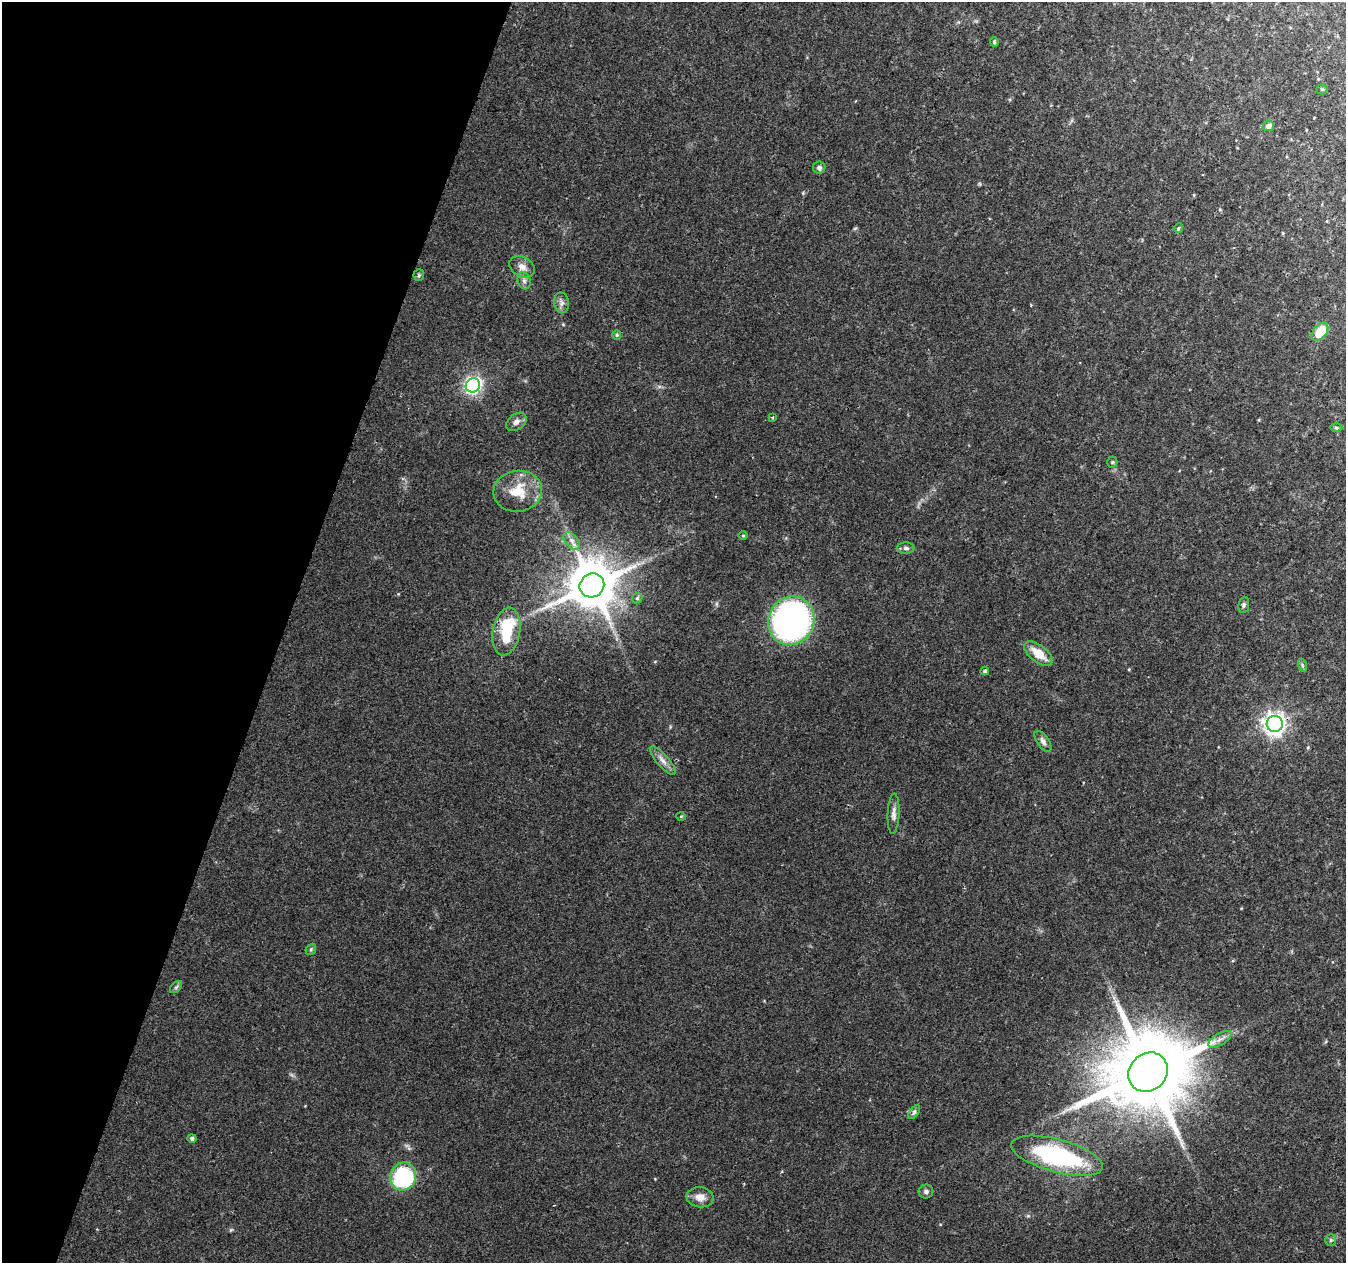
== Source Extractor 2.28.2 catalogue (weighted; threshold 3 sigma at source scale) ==
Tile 9 of 4 x 4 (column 1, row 3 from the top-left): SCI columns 7-1350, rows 1541-2801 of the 5382 x 5538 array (HDU 1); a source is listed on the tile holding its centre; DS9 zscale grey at full resolution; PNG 1348 x 1265 px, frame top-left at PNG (2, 2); each listed source drawn as its Kron ellipse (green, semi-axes under 4 px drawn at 4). Shown black and unused: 21% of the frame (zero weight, under 2 of 3 exposures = <1% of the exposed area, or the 3 px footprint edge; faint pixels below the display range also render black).
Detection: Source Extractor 2.28.2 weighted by HDU 2 'WHT'; one run over the whole footprint, this tile lists its part. Background 0.0592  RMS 0.0067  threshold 0.0301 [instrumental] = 3 sigma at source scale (4.5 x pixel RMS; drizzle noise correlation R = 1.50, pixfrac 1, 0.0396/0.0396 arcsec/px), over >= 5 px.
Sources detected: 46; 1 inside a brighter object's white glare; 1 long thin detection or spike segment (spike, bleed or trail) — neither listed nor drawn; the other 44 listed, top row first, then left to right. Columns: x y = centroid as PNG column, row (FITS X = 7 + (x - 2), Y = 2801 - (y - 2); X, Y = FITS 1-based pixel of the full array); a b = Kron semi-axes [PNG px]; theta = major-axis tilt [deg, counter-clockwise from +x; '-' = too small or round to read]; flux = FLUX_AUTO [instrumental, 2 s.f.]
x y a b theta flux
994 42 5 4 - 0.8
1322 89 5 5 - 0.9
1269 126 5 5 - 2.9
819 168 6 6 - 1.7
1178 228 5 4 - 0.83
522 267 13 10 -30 4.7
419 275 6 5 - 1.1
524 281 9 6 -74 2.3
562 303 10 7 -79 2.8
1320 332 10 6 51 18
617 335 5 4 - 0.81
473 385 7 7 - 170
772 417 3 2 - 0.86
516 422 11 8 37 3.3
1336 428 6 4 -1 0.95
1112 462 5 5 - 0.89
518 491 24 20 8 19
743 535 4 3 - 0.66
572 541 10 6 -50 3.1
906 548 9 6 -1 1.7
592 585 13 11 39 3000
637 598 5 4 - 1.2
1244 605 8 5 82 1.5
791 621 25 23 62 200
506 632 24 13 80 25
1038 654 17 8 -38 12
1302 665 7 4 -72 1.1
985 671 4 4 - 1.2
1275 724 8 8 - 390
1043 741 12 6 -55 2.5
663 761 18 6 -49 4
894 814 20 6 87 3.4
681 816 5 3 - 0.58
311 949 6 4 48 0.98
176 987 7 4 45 1.1
1220 1039 13 6 31 3.5
1148 1072 21 18 46 8500
914 1112 8 4 54 1.3
192 1138 4 4 - 1.6
1057 1156 47 16 -15 84
403 1176 14 12 67 69
926 1191 7 7 - 1.6
700 1197 13 10 -7 5.5
1331 1240 6 5 - 1.1